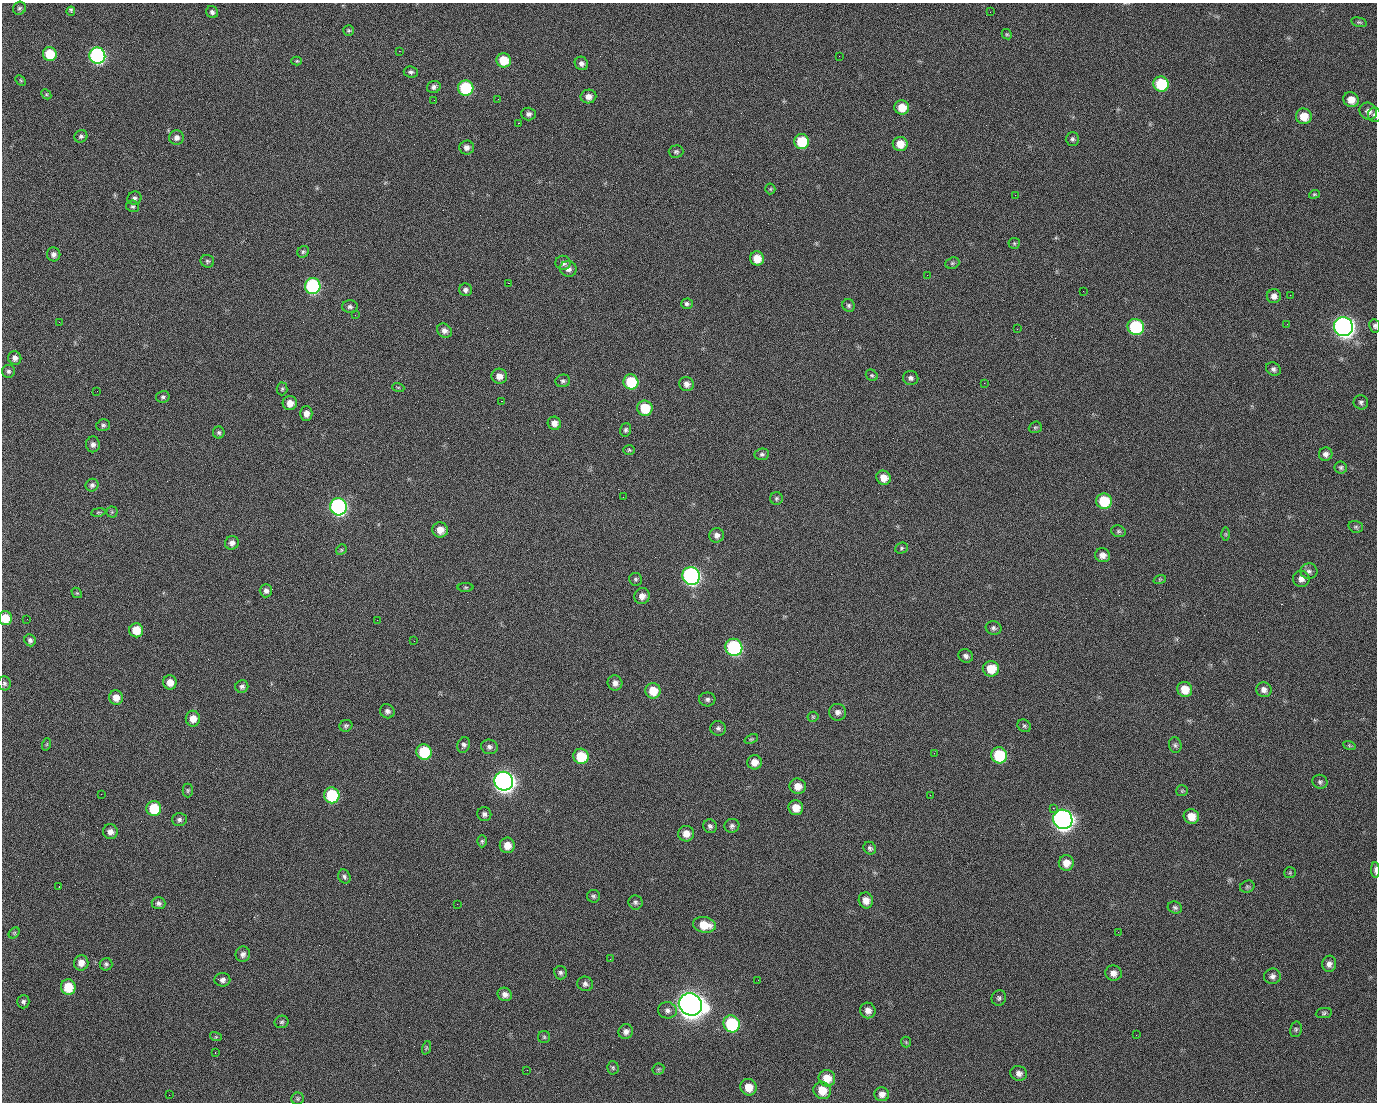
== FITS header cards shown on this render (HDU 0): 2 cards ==
NAXIS1  =                 1375 / length of data axis 1
NAXIS2  =                 1100 / length of data axis 2

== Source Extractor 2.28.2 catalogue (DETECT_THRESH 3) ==
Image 1375 x 1100 px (HDU 0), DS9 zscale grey, 1 PNG px = 1 image px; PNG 1379 x 1104 px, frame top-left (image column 1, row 1100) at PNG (2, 3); each listed source drawn as its Kron ellipse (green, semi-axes under 4 px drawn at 4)
Background 1510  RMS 32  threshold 96.3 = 3 sigma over >= 5 px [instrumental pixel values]
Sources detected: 236; all 236 listed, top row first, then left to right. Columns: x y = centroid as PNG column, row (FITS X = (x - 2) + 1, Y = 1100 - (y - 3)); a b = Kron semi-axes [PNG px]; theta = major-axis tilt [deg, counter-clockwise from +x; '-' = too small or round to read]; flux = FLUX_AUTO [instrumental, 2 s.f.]
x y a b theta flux
19 8 7 6 - 4.7e+03
71 11 5 3 - 6.7e+03
212 12 6 5 - 6.8e+03
990 12 2 2 - 1.8e+03
1359 22 8 4 -13 3.5e+03
349 30 5 5 - 3.3e+03
1007 34 5 4 - 3.0e+03
399 51 2 2 - 2.5e+04
50 54 7 7 - 6.9e+04
97 56 8 8 - 4.8e+05
839 56 2 2 - 9.4e+02
504 60 7 7 - 5.5e+04
297 61 5 4 - 2.6e+03
581 63 7 6 - 8.5e+03
411 72 7 5 -4 5.5e+03
21 80 6 4 -45 2.4e+03
1161 84 8 7 - 9.9e+04
434 87 7 6 - 7.0e+03
466 88 7 7 - 1.7e+05
46 94 6 4 -45 2.8e+03
588 97 8 7 - 1.3e+04
498 99 2 2 - 1.5e+03
434 100 2 2 - 4.4e+03
1351 100 8 7 - 2.4e+04
902 107 7 7 - 3.3e+04
1368 111 9 8 - 1.1e+04
529 114 7 6 - 7.1e+03
1375 115 7 6 - 5.3e+03
1304 116 8 7 - 3.4e+04
518 123 2 2 - 3.5e+04
81 136 6 6 - 5.4e+03
176 138 7 7 - 9.6e+03
1072 139 7 6 - 5.3e+03
802 142 7 7 - 8.6e+04
900 144 7 7 - 3.0e+04
466 147 7 7 - 9.9e+03
676 152 7 6 - 4.6e+03
770 189 5 5 - 2.5e+03
1314 194 5 4 - 2.7e+03
1015 195 2 2 - 7.2e+03
134 198 7 6 - 6.2e+03
133 206 6 5 - 4.3e+03
1014 243 6 5 - 3.6e+03
303 252 6 5 - 3.9e+03
54 254 7 6 - 8.7e+03
757 258 7 7 - 3.0e+04
207 261 7 6 - 4.5e+03
563 263 7 7 - 8.2e+03
952 263 7 5 21 4.2e+03
568 269 8 8 - 1.0e+04
927 275 2 2 - 9.2e+02
508 283 2 2 - 5.7e+04
313 286 8 8 - 3.0e+05
465 290 6 6 - 7.0e+03
1083 291 2 2 - 3.4e+03
1290 295 2 2 - 2.4e+03
1274 296 7 7 - 1.1e+04
687 304 6 5 - 5.1e+03
849 305 6 6 - 4.7e+03
350 307 8 6 -1 5.9e+03
355 315 2 2 - 1.2e+03
59 322 3 2 - 1.6e+03
1287 324 2 2 - 1.3e+03
1375 326 7 5 -81 5.1e+03
1136 327 8 8 - 1.7e+05
1343 327 10 9 - 1.4e+06
1017 329 2 2 - 1.0e+03
444 331 8 6 -35 1.0e+04
15 358 7 6 - 8.5e+03
1273 369 8 6 -33 6.1e+03
8 371 6 6 - 5.0e+03
872 375 6 5 - 4.0e+03
499 376 8 7 - 1.6e+04
911 378 7 7 - 6.7e+03
563 381 7 6 - 5.2e+03
631 382 7 7 - 8.7e+04
984 383 2 2 - 1.6e+04
687 384 7 7 - 1.0e+04
398 387 6 4 -18 2.7e+03
282 389 6 5 - 3.5e+03
97 391 2 2 - 1.4e+03
163 397 7 6 - 4.7e+03
501 401 3 2 - 5.8e+04
1361 402 7 7 - 5.8e+03
290 403 7 7 - 1.9e+04
645 408 7 7 - 6.6e+04
306 414 7 6 - 1.3e+04
554 423 7 6 - 1.4e+04
103 425 7 5 15 4.9e+03
1035 427 6 5 - 3.7e+03
626 430 7 5 74 4.7e+03
219 432 6 6 - 4.3e+03
93 444 8 7 - 8.3e+03
629 450 6 5 - 3.1e+03
762 454 7 6 - 5.3e+03
1326 454 7 6 - 8.7e+03
1341 467 6 6 - 4.5e+03
883 478 7 7 - 2.0e+04
92 485 6 6 - 6.0e+03
623 497 2 2 - 3.3e+03
776 498 6 6 - 4.3e+03
1104 501 8 7 - 8.4e+04
338 507 9 8 - 5.3e+05
98 512 7 3 9 2.6e+03
112 512 5 5 - 3.3e+03
1356 527 7 5 -15 4.4e+03
440 530 8 7 - 2.0e+04
1118 531 7 5 -14 4.2e+03
1226 534 6 4 -90 2.5e+03
716 535 7 7 - 1.0e+04
232 543 7 6 - 1.0e+04
901 548 6 5 - 3.9e+03
341 550 6 4 48 3.1e+03
1102 555 7 7 - 1.3e+04
1309 571 8 8 - 7.8e+03
691 576 9 8 - 6.3e+05
635 579 6 6 - 3.9e+03
1160 579 6 4 18 2.7e+03
1301 579 8 8 - 1.2e+04
466 587 8 4 1 2.6e+03
266 591 6 6 - 7.7e+03
77 593 6 4 -42 2.8e+03
642 596 8 7 - 1.3e+04
5 618 7 6 - 4.0e+04
27 619 3 2 - 1.6e+03
377 620 2 2 - 1.3e+04
994 628 8 7 - 5.8e+03
136 630 7 7 - 3.8e+04
30 640 6 5 - 6.3e+03
414 641 2 2 - 9.4e+02
734 647 9 8 - 3.0e+05
966 656 7 6 - 7.4e+03
991 669 8 7 - 4.4e+04
170 682 7 6 - 1.8e+04
4 683 7 6 - 5.1e+03
615 683 8 7 - 1.1e+04
242 686 6 6 - 6.2e+03
1185 689 8 7 - 3.5e+04
1264 690 8 7 - 1.0e+04
653 691 8 7 - 4.3e+04
116 698 7 7 - 1.9e+04
707 699 8 7 - 6.1e+03
387 711 7 7 - 7.3e+03
838 712 8 8 - 9.0e+03
813 717 5 5 - 2.9e+03
193 719 8 7 - 2.0e+04
346 726 6 5 - 4.5e+03
1024 726 7 6 - 4.3e+03
718 728 8 7 - 6.3e+03
751 739 7 4 23 3.3e+03
47 744 6 4 71 2.6e+03
464 745 8 6 67 6.3e+03
1175 745 8 6 -78 5.2e+03
1349 745 6 4 -20 3.2e+03
489 747 8 7 - 7.0e+03
424 752 8 7 - 9.1e+04
934 753 3 2 - 2.3e+03
999 755 8 8 - 1.1e+05
581 756 8 7 - 6.7e+04
754 762 7 7 - 2.0e+04
504 781 9 9 - 1.4e+06
1320 782 7 7 - 5.0e+03
798 786 8 7 - 2.2e+04
188 790 7 5 90 3.6e+03
1182 791 6 5 - 3.2e+03
101 794 2 2 - 2.4e+03
332 795 8 7 - 1.3e+05
930 795 2 2 - 8.8e+03
154 808 7 7 - 6.7e+04
796 808 7 7 - 2.7e+04
1053 808 2 2 - 1.8e+04
484 814 7 7 - 6.9e+03
1191 816 8 7 - 2.8e+04
1063 819 10 9 - 1.4e+06
179 820 7 6 - 5.7e+03
710 826 7 6 - 6.2e+03
732 826 7 7 - 6.5e+03
110 832 7 7 - 1.1e+04
686 834 8 8 - 1.9e+04
482 841 6 5 - 3.6e+03
507 845 8 7 - 2.5e+04
870 848 7 6 - 4.8e+03
1066 863 8 7 - 2.1e+04
1375 870 8 3 -89 7.0e+03
1290 873 6 5 - 3.0e+03
344 877 7 6 - 5.4e+03
59 886 3 2 - 4.8e+03
1247 887 7 6 - 4.2e+03
593 896 6 6 - 4.7e+03
866 900 8 7 - 1.8e+04
635 902 7 7 - 5.3e+03
158 903 7 6 - 6.4e+03
457 904 2 2 - 1.7e+03
1175 907 7 6 - 5.0e+03
704 925 11 7 -10 3.9e+04
1118 932 2 2 - 3.0e+03
14 933 6 4 45 3.0e+03
243 954 7 7 - 8.4e+03
610 959 3 2 - 3.1e+03
81 963 7 7 - 1.7e+04
106 964 6 6 - 4.9e+03
1329 964 8 7 - 1.0e+04
560 973 7 6 - 5.3e+03
1113 973 8 7 - 1.3e+04
1272 976 8 8 - 8.3e+03
222 980 8 6 4 8.8e+03
758 980 2 2 - 2.2e+03
585 984 8 7 - 6.8e+03
68 987 7 7 - 5.4e+04
505 994 7 6 - 1.1e+04
999 998 8 7 - 5.5e+03
23 1002 6 6 - 5.1e+03
690 1004 12 11 - 3.1e+06
667 1010 9 8 - 9.3e+03
868 1010 8 7 - 1.3e+04
1324 1013 8 5 8 4.3e+03
282 1022 7 6 - 4.5e+03
732 1024 9 8 - 1.8e+05
1296 1029 8 6 77 4.3e+03
626 1032 7 7 - 9.7e+03
1136 1035 2 2 - 1.0e+03
216 1037 6 4 -17 2.7e+03
544 1037 6 6 - 3.4e+03
906 1042 5 5 - 2.8e+03
426 1048 7 4 72 3.0e+03
215 1052 3 2 - 2.2e+03
613 1068 7 5 -87 3.5e+03
658 1069 6 5 - 3.3e+03
527 1070 2 2 - 1.0e+03
1019 1073 8 7 - 1.0e+04
827 1078 8 8 - 3.3e+04
749 1087 8 8 - 2.9e+04
822 1090 9 8 - 3.5e+04
882 1094 7 7 - 1.2e+04
169 1095 2 2 - 6.2e+03
298 1099 6 6 - 4.0e+03
At the frame edge (FLAGS 8, measured only in part): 4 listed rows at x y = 1375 115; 1375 326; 5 618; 1375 870